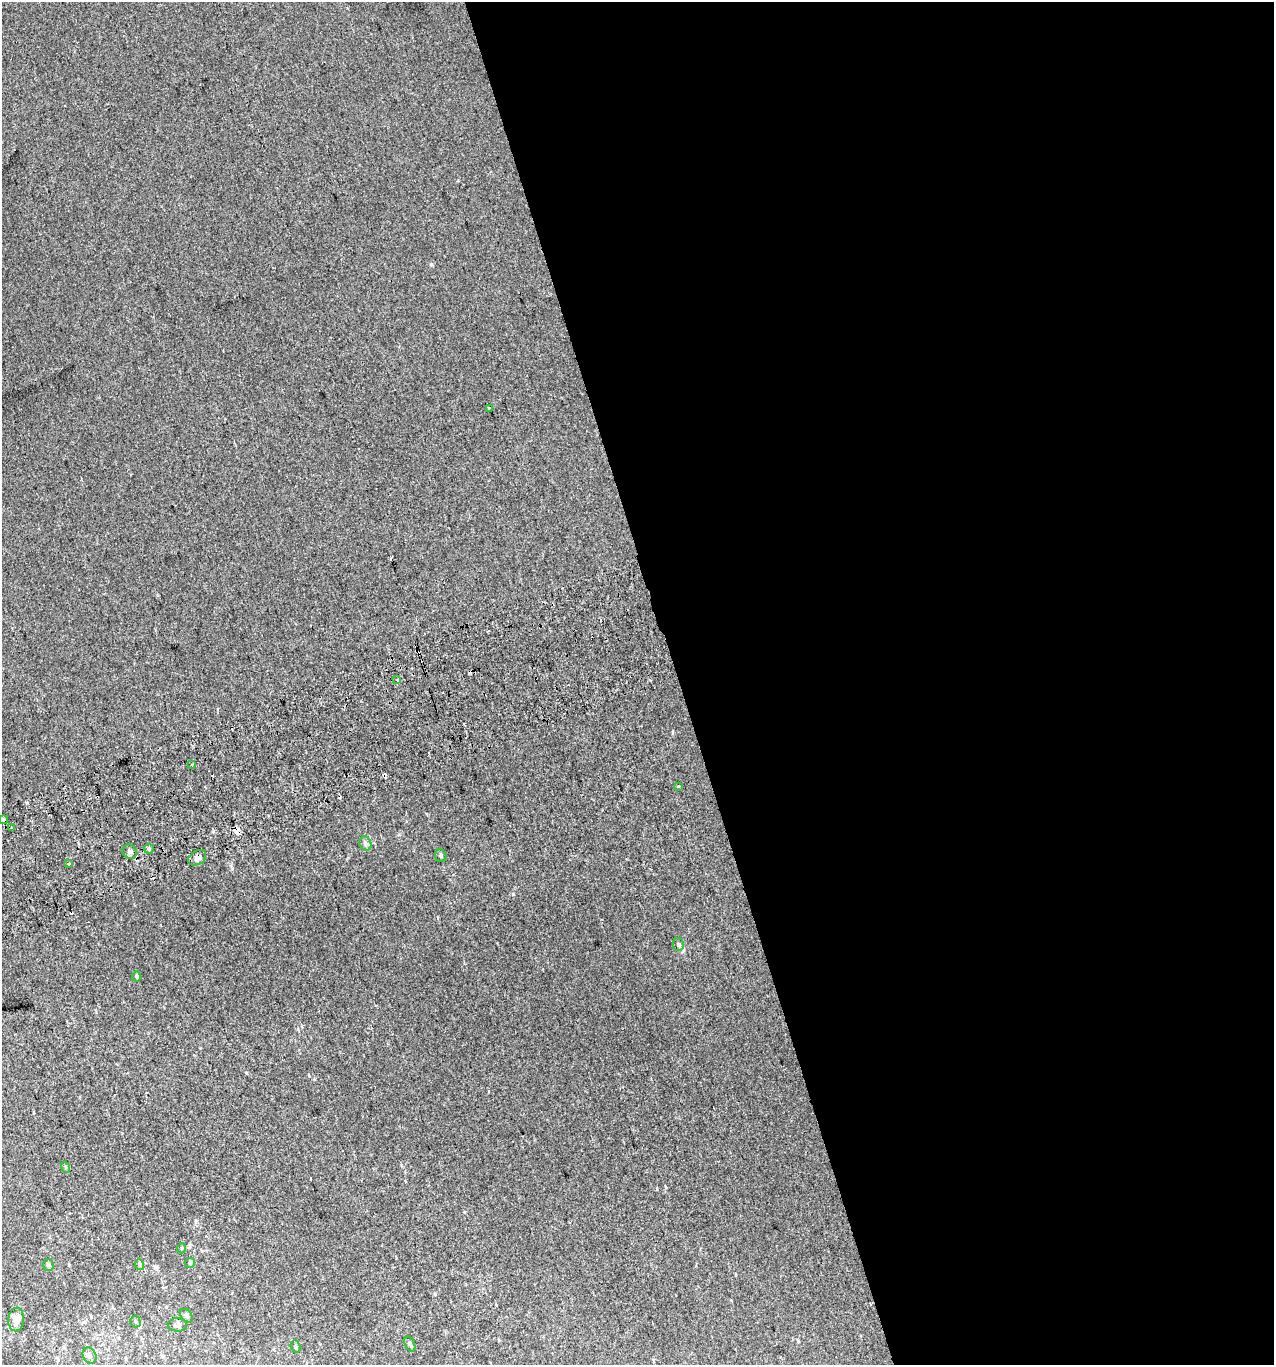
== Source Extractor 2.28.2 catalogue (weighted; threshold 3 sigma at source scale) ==
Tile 8 of 4 x 4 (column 4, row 2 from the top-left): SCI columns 3902-5173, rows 2770-4132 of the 5313 x 5536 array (HDU 1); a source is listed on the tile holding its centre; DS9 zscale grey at full resolution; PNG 1276 x 1367 px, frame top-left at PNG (2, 2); each listed source drawn as its Kron ellipse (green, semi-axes under 4 px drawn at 4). Shown black and unused: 47% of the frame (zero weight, under 2 of 3 exposures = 2% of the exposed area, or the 3 px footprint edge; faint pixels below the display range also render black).
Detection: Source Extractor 2.28.2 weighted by HDU 2 'WHT'; one run over the whole footprint, this tile lists its part. Background 0.00305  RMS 0.0074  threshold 0.0333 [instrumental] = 3 sigma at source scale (4.5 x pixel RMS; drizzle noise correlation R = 1.50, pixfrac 1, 0.0396/0.0396 arcsec/px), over >= 5 px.
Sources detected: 33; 7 cosmic-ray / hot-pixel residue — neither listed nor drawn; the other 26 listed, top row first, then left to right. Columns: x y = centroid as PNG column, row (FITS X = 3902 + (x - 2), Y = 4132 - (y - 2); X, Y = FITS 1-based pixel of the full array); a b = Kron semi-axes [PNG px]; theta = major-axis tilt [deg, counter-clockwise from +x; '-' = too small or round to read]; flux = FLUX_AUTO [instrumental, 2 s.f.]
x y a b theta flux
489 408 3 3 - 1.5
397 680 3 3 - 1.5
192 764 3 2 - 0.77
678 786 3 3 - 3.4
3 820 4 3 - 4.6
12 828 3 3 - 1.8
365 843 7 6 - 2.1
149 849 5 5 - 1.2
130 852 7 6 - 2.1
441 856 6 5 - 1.4
197 858 10 7 34 2.8
69 864 3 3 - 2.6
678 945 6 5 - 1.5
137 977 5 4 - 1
65 1167 5 3 - 0.76
182 1248 5 3 - 0.57
190 1263 5 4 - 0.91
48 1265 6 5 - 2
140 1265 5 3 - 0.78
186 1316 7 5 -53 1.5
16 1320 12 8 86 6.9
135 1322 6 5 - 1.1
178 1325 9 6 -4 2.8
410 1344 8 5 -64 1.6
295 1347 6 4 -71 1.1
90 1355 8 6 -61 2.5
Overlapping masked pixels (flux is a lower limit): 1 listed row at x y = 3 820
Unlisted compact peaks at least as high as the median listed source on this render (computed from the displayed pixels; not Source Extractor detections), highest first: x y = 513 894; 431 264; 27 803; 213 831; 435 1294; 798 1341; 246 1073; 232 868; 657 1189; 309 1076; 401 1165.